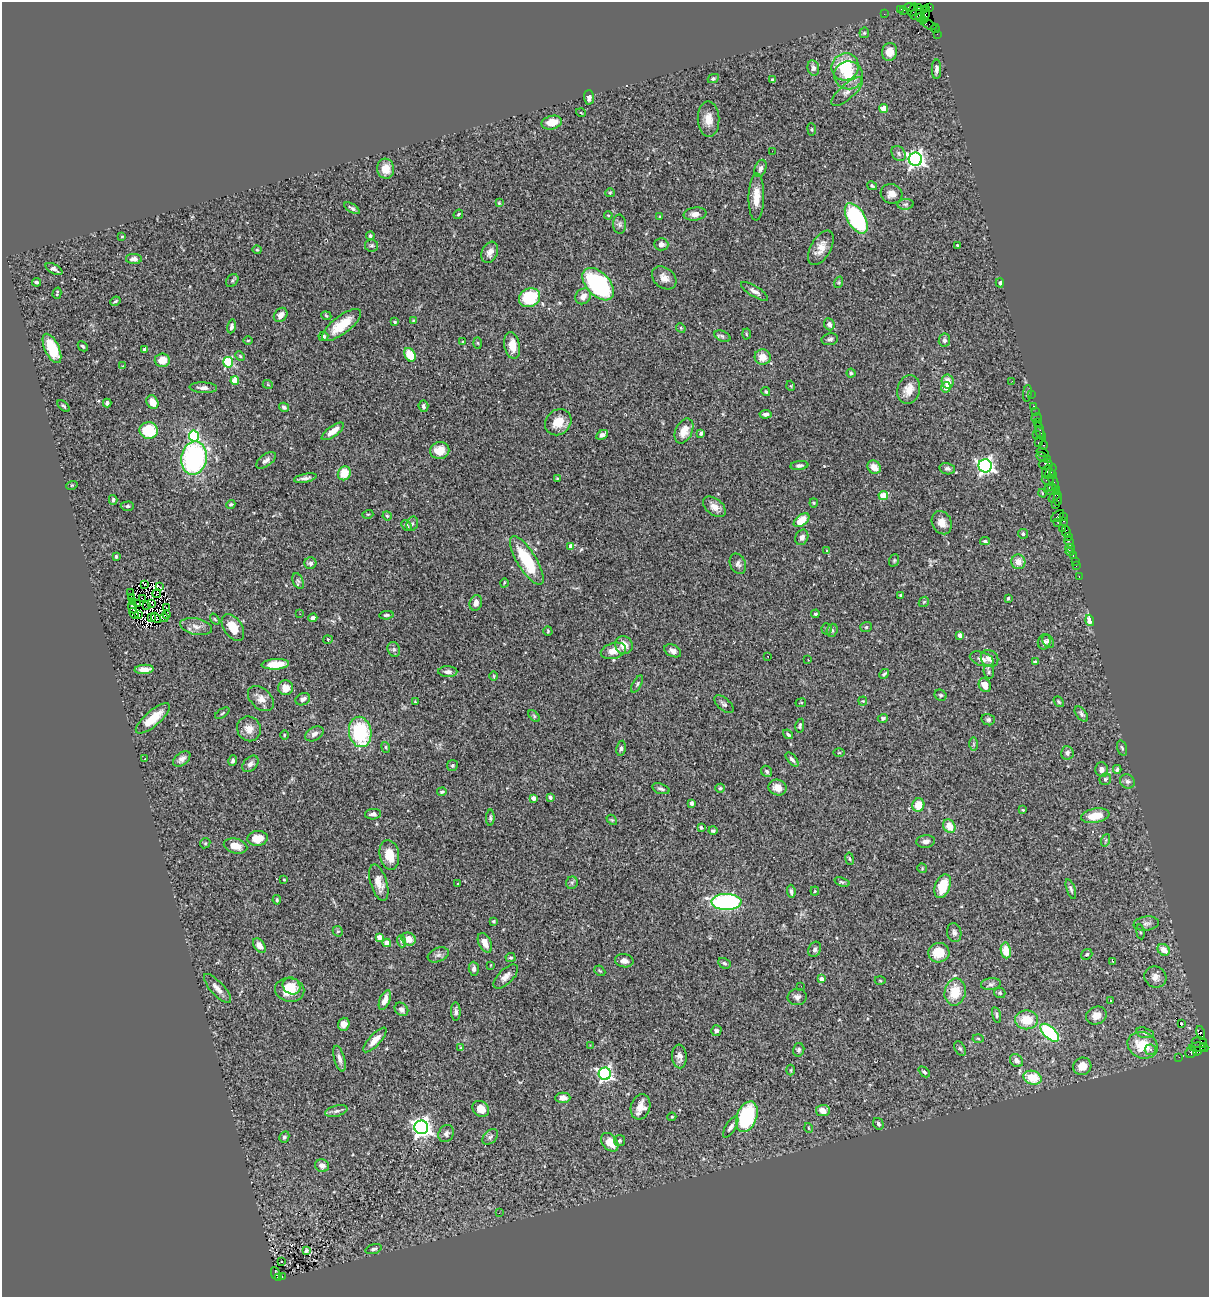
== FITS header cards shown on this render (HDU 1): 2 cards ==
NAXIS1  =                 1207
NAXIS2  =                 1295

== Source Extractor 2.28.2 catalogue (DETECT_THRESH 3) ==
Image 1207 x 1295 px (HDU 1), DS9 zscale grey, 1 PNG px = 1 image px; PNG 1211 x 1299 px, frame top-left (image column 1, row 1295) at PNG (2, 2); each listed source drawn as its Kron ellipse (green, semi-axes under 4 px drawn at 4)
Background 1.31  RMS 0.064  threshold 0.192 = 3 sigma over >= 5 px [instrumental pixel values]
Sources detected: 423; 5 with non-positive FLUX_AUTO (blend fragments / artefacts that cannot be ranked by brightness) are neither listed nor drawn; the other 418 listed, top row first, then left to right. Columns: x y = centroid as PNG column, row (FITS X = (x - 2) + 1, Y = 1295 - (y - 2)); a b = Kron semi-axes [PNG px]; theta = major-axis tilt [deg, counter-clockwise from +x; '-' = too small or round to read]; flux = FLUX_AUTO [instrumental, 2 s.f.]
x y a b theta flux
929 7 4 2 - 48
909 8 5 3 - 130
918 8 3 2 - 48
901 9 3 2 - 14
904 10 2 2 - 44
913 10 7 2 64 220
924 10 4 2 - 66
884 14 2 2 - 22
917 14 7 5 33 390
925 14 9 4 77 170
920 17 4 3 - 160
923 21 4 3 - 57
929 24 9 3 -28 69
935 28 4 2 - 65
864 33 5 5 - 6.1
937 34 3 2 - 11
890 52 9 7 79 49
845 67 14 13 - 180
813 68 8 6 -81 13
936 69 10 4 90 15
848 75 14 14 - 88
713 79 6 4 27 6.4
773 80 4 3 - 12
847 91 20 7 41 30
589 97 7 5 -87 19
884 108 4 4 - 67
581 113 5 3 - 3.1
708 119 18 11 -89 46
552 123 10 6 13 61
812 129 6 3 -82 4.5
772 151 2 2 - 42
898 153 8 6 -50 13
915 159 6 6 - 1900
760 168 9 5 71 14
386 169 10 8 -81 55
872 186 5 3 - 7.1
610 193 5 4 - 4.9
892 194 11 9 -17 38
756 197 23 8 89 67
499 203 4 4 - 4.8
906 204 8 5 6 11
352 208 8 4 -31 10
458 214 5 4 - 5.3
695 214 11 6 7 26
608 215 4 3 - 3.8
659 217 3 3 - 4.5
856 218 17 8 -59 540
620 224 10 6 -87 14
370 236 4 4 - 7.7
122 237 4 2 - 3.4
661 244 7 6 - 13
957 245 3 2 - 4
372 246 6 6 - 8.6
821 248 19 10 61 49
257 250 4 4 - 4.7
490 252 11 7 68 28
134 259 8 5 -1 16
54 269 9 4 -28 14
664 278 13 10 -40 32
232 280 7 5 53 8.2
36 282 4 3 - 7.1
839 282 6 4 72 5.7
1000 283 4 3 - 8.2
598 284 19 11 -47 500
755 291 15 5 -32 21
57 293 6 2 74 5.2
583 296 8 7 - 33
530 298 11 9 27 240
115 301 5 3 - 5.5
281 315 8 6 52 23
326 316 5 4 - 4.7
413 321 4 4 - 4.1
395 322 3 3 - 5.5
829 324 6 5 - 18
342 325 23 9 37 100
232 326 7 4 78 11
681 328 5 4 - 4.3
746 334 5 3 - 4.3
323 336 5 4 - 11
722 336 8 5 -24 9.5
830 339 8 6 10 11
248 340 4 3 - 3.5
944 340 6 5 - 11
462 342 3 3 - 3.2
478 343 6 4 -88 4.9
83 346 5 3 - 6.6
512 346 13 7 -79 63
52 348 16 7 -65 140
145 349 4 3 - 8
410 355 7 5 -63 91
240 356 5 4 - 5.1
763 357 8 7 - 50
162 360 7 6 - 51
228 362 5 5 - 360
122 366 3 2 - 7.7
851 373 4 4 - 6.5
235 381 4 4 - 110
1012 381 2 2 - 2.6
948 382 7 6 - 46
268 385 5 3 - 3.2
791 386 5 3 - 4
946 387 5 5 - 20
203 388 14 5 -3 20
909 390 15 11 75 56
766 392 4 4 - 6.1
1027 393 8 3 82 6.5
1031 394 2 2 - 22
152 402 7 5 -60 47
107 403 4 3 - 11
64 406 7 3 -42 6.2
423 406 6 5 - 11
1034 406 3 2 - 61
284 407 5 4 - 11
1035 412 2 2 - 22
765 414 6 4 7 14
1036 418 5 3 - 110
558 422 14 12 42 64
1037 422 4 2 - 84
149 430 9 8 - 180
1039 430 8 3 -75 160
333 431 13 5 36 48
684 431 13 8 64 47
701 433 4 3 - 8.7
1041 434 7 3 -59 110
602 435 6 4 32 16
1036 435 3 2 - 47
194 436 5 5 - 360
1038 442 3 3 - 110
1043 445 4 3 - 40
440 450 10 8 11 56
1042 452 6 2 -19 130
1042 457 6 3 -28 67
194 458 17 12 79 730
1047 459 4 2 - 54
266 460 11 6 36 18
1046 464 7 5 3 390
799 465 9 4 8 12
985 466 6 6 - 1400
874 467 7 6 - 37
947 469 8 5 -11 10
1047 471 7 4 67 290
1051 472 8 3 58 120
344 473 7 6 - 77
1052 475 4 3 - 74
305 478 11 4 12 14
557 478 3 3 - 3.7
1048 481 6 2 -18 120
1054 482 8 2 -63 230
72 485 6 3 18 4.1
1052 486 3 3 - 160
1049 488 3 3 - 190
1052 490 8 5 -1 220
1042 493 4 2 - 3
883 495 5 4 - 88
1054 496 7 3 48 260
1058 499 7 3 87 120
113 500 5 3 - 6.3
814 503 4 4 - 4.4
231 504 5 4 - 7.6
1056 505 2 2 - 20
127 506 7 4 2 7.9
714 507 13 8 -38 33
368 514 5 3 - 3.8
387 516 4 4 - 5.4
1057 516 8 3 42 380
1063 517 3 2 - 40
801 520 9 5 38 77
1064 521 3 2 - 46
942 523 12 9 -64 39
1058 523 2 2 - 30
412 524 7 5 73 9
406 525 6 4 -47 8.9
1063 528 2 2 - 58
1066 532 6 4 -79 160
1023 534 5 5 - 8.6
802 537 8 6 65 17
1068 537 3 2 - 77
985 541 5 4 - 6.3
1069 542 6 3 -61 110
571 546 4 4 - 31
1070 548 4 2 - 36
826 550 3 3 - 11
1070 552 4 3 - 20
1073 555 3 2 - 67
116 556 4 3 - 5.6
527 560 28 9 -58 220
894 560 6 4 70 6.1
1075 561 2 2 - 15
1018 562 7 7 - 34
310 563 6 5 - 12
738 564 10 7 -66 17
1076 566 3 2 - 42
1079 577 3 2 - 26
298 581 8 5 -66 11
504 583 4 3 - 3.5
145 584 4 2 - 3.3
160 587 2 2 - 2.2
130 593 3 2 - 5.2
157 593 4 2 - 0.5
900 595 3 3 - 6.2
131 597 3 2 - 5.4
1008 598 3 3 - 5.9
143 599 3 2 - 4.1
132 602 3 2 - 2.9
924 602 6 4 43 4.7
476 603 8 6 75 20
138 604 4 2 - 11
151 604 3 3 - 0.39
147 606 3 2 - 7.2
133 607 6 4 -68 2
166 608 3 2 - 3.7
134 613 5 2 - 4.3
166 614 2 2 - 3.4
300 614 2 2 - 8.8
815 614 4 4 - 6.9
138 615 2 2 - 1.4
386 615 7 4 5 7
151 618 4 2 - 2.2
156 618 6 2 -49 5
164 618 4 2 - 2.7
313 618 4 4 - 14
215 619 6 3 -52 4.5
1090 620 6 4 -71 38
196 626 16 8 -12 29
233 627 15 9 -55 74
866 627 6 5 - 7.2
827 629 5 5 - 6.1
832 630 7 5 70 8.3
548 631 5 4 - 5
960 635 4 4 - 34
328 640 5 4 - 4.8
1048 641 7 5 -59 11
1044 642 8 6 75 12
624 645 9 8 - 40
394 649 8 6 -68 11
613 651 13 8 15 44
673 651 9 6 -27 16
768 656 2 2 - 3.4
989 658 9 8 - 24
982 659 12 6 -17 25
808 660 2 2 - 2.6
1035 662 4 3 - 7.8
275 664 14 5 3 81
144 669 9 4 3 31
448 672 9 5 -1 16
989 672 7 5 -79 8.3
884 674 5 3 - 7
494 676 5 3 - 3.5
637 684 9 3 61 6.6
985 685 7 5 -64 39
286 688 7 7 - 41
940 695 6 5 - 7.7
261 699 15 10 -43 34
303 699 7 6 - 18
863 701 4 4 - 4.2
415 702 3 2 - 3.7
1059 702 6 4 -51 6.5
801 703 5 2 - 3
724 704 12 6 -40 13
222 713 8 3 35 4.9
1081 714 9 5 -52 11
534 716 7 4 -46 6.4
153 718 21 7 41 86
883 718 5 4 - 7.9
988 720 7 5 -13 10
800 726 7 4 80 7.7
249 729 12 11 - 37
360 732 15 11 -79 330
314 734 10 6 30 18
788 734 5 3 - 7.5
284 735 4 3 - 3.5
974 744 7 4 90 7.4
386 747 5 4 - 5.9
621 748 7 4 81 10
1122 748 8 4 -73 7.8
839 753 6 4 1 4.3
1067 753 7 6 - 14
145 759 3 3 - 2.8
182 759 10 6 38 19
792 759 8 4 -49 11
233 761 5 4 - 9
250 764 9 6 46 16
452 765 5 5 - 8.2
1102 769 7 6 - 20
1117 769 4 3 - 8.5
767 771 6 5 - 9.4
1105 779 6 5 - 9.4
1127 781 8 7 - 14
720 788 5 4 - 6.3
778 788 9 7 -20 41
661 789 9 5 -17 10
442 792 5 3 - 7
550 797 4 3 - 17
533 798 4 4 - 31
692 803 4 3 - 9.2
918 805 6 6 - 63
1023 810 3 3 - 4.4
373 814 8 5 2 18
1095 816 14 7 9 85
490 818 8 4 88 7.1
612 820 6 4 -42 5.4
949 826 7 5 -57 62
701 827 3 3 - 5.8
713 831 4 3 - 6.6
257 838 10 7 7 61
1106 840 6 4 71 5.8
926 841 9 6 6 18
205 843 5 4 - 5.8
236 846 12 7 -15 45
389 855 15 9 -80 80
849 859 6 3 -80 5
922 868 5 5 - 4.8
284 879 3 2 - 3.4
842 882 8 4 -18 6.8
379 883 19 8 -73 50
458 883 3 2 - 5.4
572 883 6 5 - 8.3
943 886 12 7 70 97
1071 889 10 4 -71 8.9
791 891 7 3 -84 9.3
815 891 4 4 - 4.1
277 900 5 3 - 6.4
726 902 15 8 -1 710
494 921 4 3 - 5.1
1146 924 13 7 7 18
338 931 5 5 - 6.7
1140 932 7 3 -82 6.3
954 933 9 7 -80 16
379 937 4 4 - 37
409 939 7 6 - 44
401 941 6 4 -73 5.7
387 943 4 4 - 58
485 943 10 6 -64 32
259 946 8 5 -52 33
815 949 8 6 64 12
1006 950 8 5 -81 84
1164 950 6 5 - 42
939 953 10 9 - 77
1087 954 6 5 - 6.9
438 955 11 7 22 15
511 958 5 4 - 7
624 961 9 6 -10 22
1112 961 3 2 - 3.2
724 963 6 5 - 7.9
490 965 3 2 - 2.8
474 969 7 5 -88 13
600 971 6 4 -43 5.8
506 977 15 7 44 28
1155 977 11 10 - 28
821 979 4 4 - 27
880 981 5 3 - 3.8
991 984 10 6 8 14
292 986 9 8 - 42
801 986 3 2 - 4.2
217 988 18 6 -48 30
290 990 15 12 -10 94
955 992 14 10 79 99
1000 993 6 5 - 7.6
797 997 9 8 - 16
385 1000 10 5 68 31
1111 1000 3 2 - 7.5
401 1009 7 6 - 16
456 1011 9 4 -89 13
996 1015 8 4 -76 8.2
1096 1015 10 8 22 37
1026 1020 11 9 -1 91
344 1024 6 5 - 23
1181 1024 3 2 - 2.9
716 1031 5 5 - 10
1050 1033 11 6 -43 320
1145 1033 9 5 -15 12
1200 1033 7 3 -74 950
978 1039 5 3 - 4.2
375 1040 16 5 47 40
1199 1043 7 5 -4 99
590 1045 3 3 - 3.4
1143 1045 15 12 -24 120
1198 1047 8 4 1 410
461 1048 4 4 - 5.2
1204 1048 4 2 - 75
960 1049 8 5 -61 6.5
799 1050 7 5 76 8.9
1150 1050 5 5 - 10
1197 1051 4 3 - 200
1191 1053 6 5 - 220
679 1056 12 7 -86 24
1179 1057 2 2 - 17
339 1059 13 5 -74 19
1016 1060 7 6 - 21
1082 1066 9 8 - 57
791 1070 5 3 - 4.7
924 1072 6 4 -43 7.8
605 1074 6 6 - 1000
1032 1078 9 6 -18 120
563 1098 7 5 -1 20
641 1107 13 9 72 44
481 1109 9 7 -38 48
336 1111 11 5 14 15
823 1111 7 5 6 45
672 1117 4 4 - 5.2
747 1117 16 10 69 410
878 1124 6 5 - 9.4
421 1127 7 6 - 2200
731 1127 12 5 58 15
809 1128 5 3 - 3.4
446 1134 9 7 60 14
284 1137 6 5 - 7.8
490 1137 9 6 44 11
620 1141 5 5 - 8.9
610 1142 10 7 -50 67
322 1166 7 6 - 18
499 1213 2 2 - 2.8
374 1249 8 4 18 9.7
306 1250 4 3 - 6.1
281 1262 3 2 - 5.5
276 1274 7 4 -68 250
282 1276 3 3 - 160
279 1278 3 3 - 79
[5 non-positive-flux detections neither listed nor drawn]